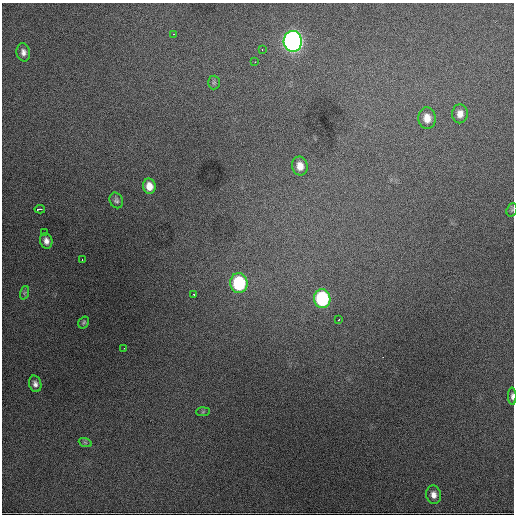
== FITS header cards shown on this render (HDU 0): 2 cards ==
NAXIS1  =                  512 / Axis length
NAXIS2  =                  512 / Axis length

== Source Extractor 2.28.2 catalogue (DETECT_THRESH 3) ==
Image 512 x 512 px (HDU 0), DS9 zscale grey, 1 PNG px = 1 image px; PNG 516 x 516 px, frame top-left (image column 1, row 512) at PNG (2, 3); each listed source drawn as its Kron ellipse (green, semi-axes under 4 px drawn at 4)
Background 3510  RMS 55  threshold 166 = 3 sigma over >= 5 px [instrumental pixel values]
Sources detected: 28; all 28 listed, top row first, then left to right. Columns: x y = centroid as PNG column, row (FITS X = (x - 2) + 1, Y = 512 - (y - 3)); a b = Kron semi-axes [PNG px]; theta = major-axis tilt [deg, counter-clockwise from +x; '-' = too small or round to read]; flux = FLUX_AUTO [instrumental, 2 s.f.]
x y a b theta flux
174 34 3 2 - 8.8e+03
293 41 10 9 - 2.0e+06
262 49 3 2 - 8.8e+03
23 52 9 7 -78 1.8e+04
255 62 3 2 - 2.8e+03
214 82 7 6 - 7.7e+03
460 114 9 8 - 2.7e+04
427 118 11 8 -85 3.9e+04
300 166 9 8 - 3.6e+04
149 186 7 6 - 3.5e+04
116 200 8 6 -66 9.9e+03
40 209 5 2 - 9.9e+03
512 210 7 5 70 6.3e+03
44 233 4 3 - 2.5e+04
46 241 8 6 -74 1.9e+04
82 260 3 3 - 1.2e+04
239 283 10 8 -83 3.1e+05
24 293 7 4 71 6.3e+03
194 294 3 2 - 5.6e+03
322 299 9 8 - 3.4e+05
339 320 3 2 - 3.9e+03
84 322 6 5 - 6.0e+03
124 348 3 2 - 3.0e+03
35 384 8 6 -75 1.5e+04
512 396 8 4 -89 8.9e+03
203 412 7 4 2 5.3e+03
85 442 7 4 -19 5.8e+03
433 495 9 7 -79 2.3e+04
At the frame edge (FLAGS 8, measured only in part): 2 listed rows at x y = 512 210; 512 396